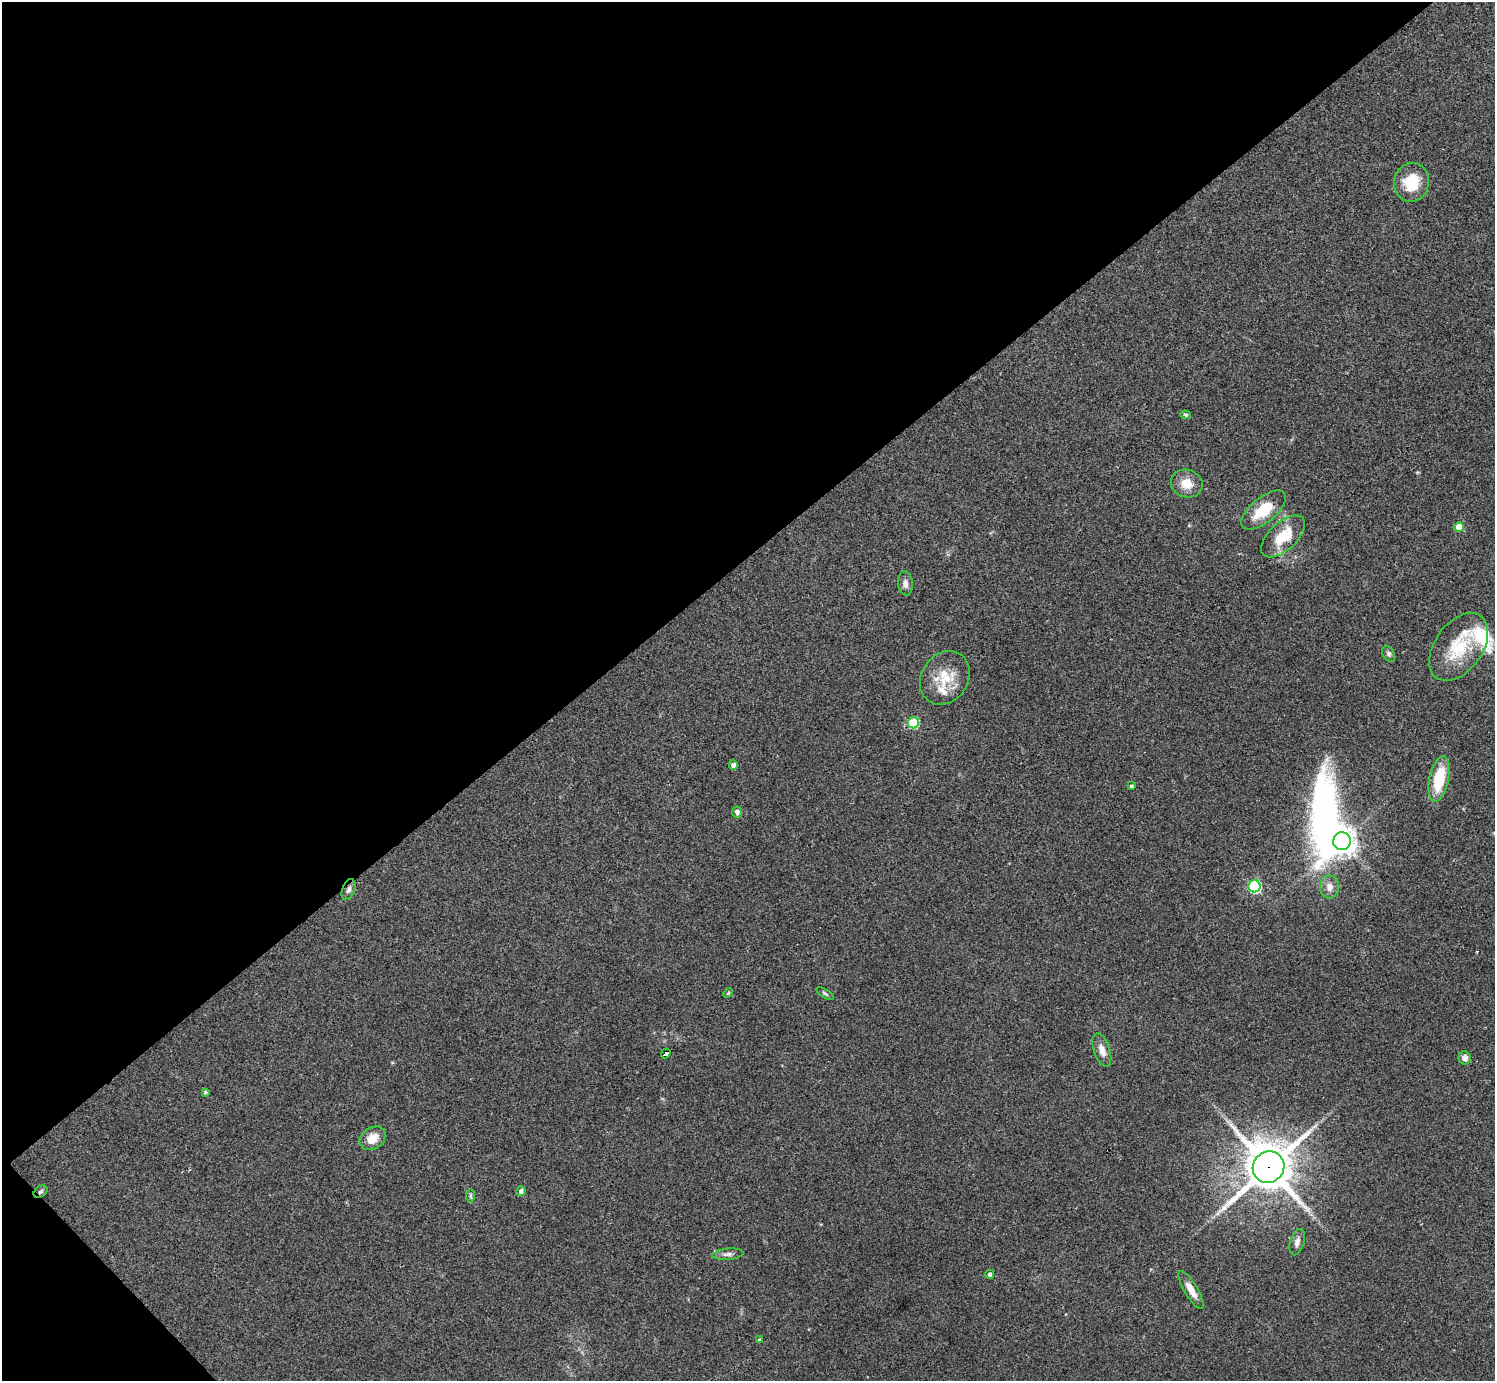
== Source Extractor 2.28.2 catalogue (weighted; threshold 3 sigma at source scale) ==
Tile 5 of 4 x 4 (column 1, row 2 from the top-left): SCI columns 1-1493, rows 2917-4295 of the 5974 x 5972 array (HDU 1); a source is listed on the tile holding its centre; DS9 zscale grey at full resolution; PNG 1497 x 1383 px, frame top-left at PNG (2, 2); each listed source drawn as its Kron ellipse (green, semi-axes under 4 px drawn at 4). Shown black and unused: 42% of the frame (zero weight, under 2 of 3 exposures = <1% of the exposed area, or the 3 px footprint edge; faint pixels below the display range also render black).
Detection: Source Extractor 2.28.2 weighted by HDU 2 'WHT'; one run over the whole footprint, this tile lists its part. Background 0.0473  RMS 0.0066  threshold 0.0298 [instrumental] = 3 sigma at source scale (4.5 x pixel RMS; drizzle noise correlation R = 1.50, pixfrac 1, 0.05/0.05 arcsec/px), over >= 5 px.
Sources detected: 39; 1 inside a brighter object's white glare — neither listed nor drawn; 3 inside a brighter listed object's ellipse — not listed separately; the other 35 listed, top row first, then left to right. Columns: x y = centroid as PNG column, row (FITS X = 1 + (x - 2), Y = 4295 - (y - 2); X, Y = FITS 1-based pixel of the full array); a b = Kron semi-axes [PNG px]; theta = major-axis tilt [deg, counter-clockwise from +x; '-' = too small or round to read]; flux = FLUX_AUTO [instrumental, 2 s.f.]
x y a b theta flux
1412 182 19 17 78 22
1186 415 5 4 - 0.95
1187 484 16 13 -20 11
1264 510 27 12 39 22
1459 527 5 5 - 13
1283 536 27 14 43 22
905 583 12 7 -84 3.5
1459 647 38 24 54 33
1389 654 8 5 -60 1.7
945 678 28 23 56 20
913 723 6 5 - 46
733 765 5 4 - 2.8
1439 779 23 9 78 29
1131 786 4 4 - 1.5
737 812 5 5 - 2.6
1342 841 9 8 - 710
1255 886 6 6 - 88
1329 887 11 9 90 4.8
349 889 11 6 69 2.7
728 993 5 4 - 1
825 993 10 4 -32 1.3
1102 1050 17 8 -71 5.6
666 1053 5 3 - 94
1465 1058 6 6 - 4.5
205 1092 4 4 - 1.1
373 1138 14 10 34 9.7
1269 1167 16 15 - 2900
521 1191 5 4 - 2.5
40 1192 8 5 37 1.5
470 1196 7 4 90 1.3
1297 1242 13 7 73 3.6
728 1254 16 5 5 3
990 1274 4 4 - 2.2
1191 1290 21 6 -59 7.7
759 1340 4 4 - 0.71
Overlapping masked pixels (flux is a lower limit): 4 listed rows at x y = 349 889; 666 1053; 1269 1167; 40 1192